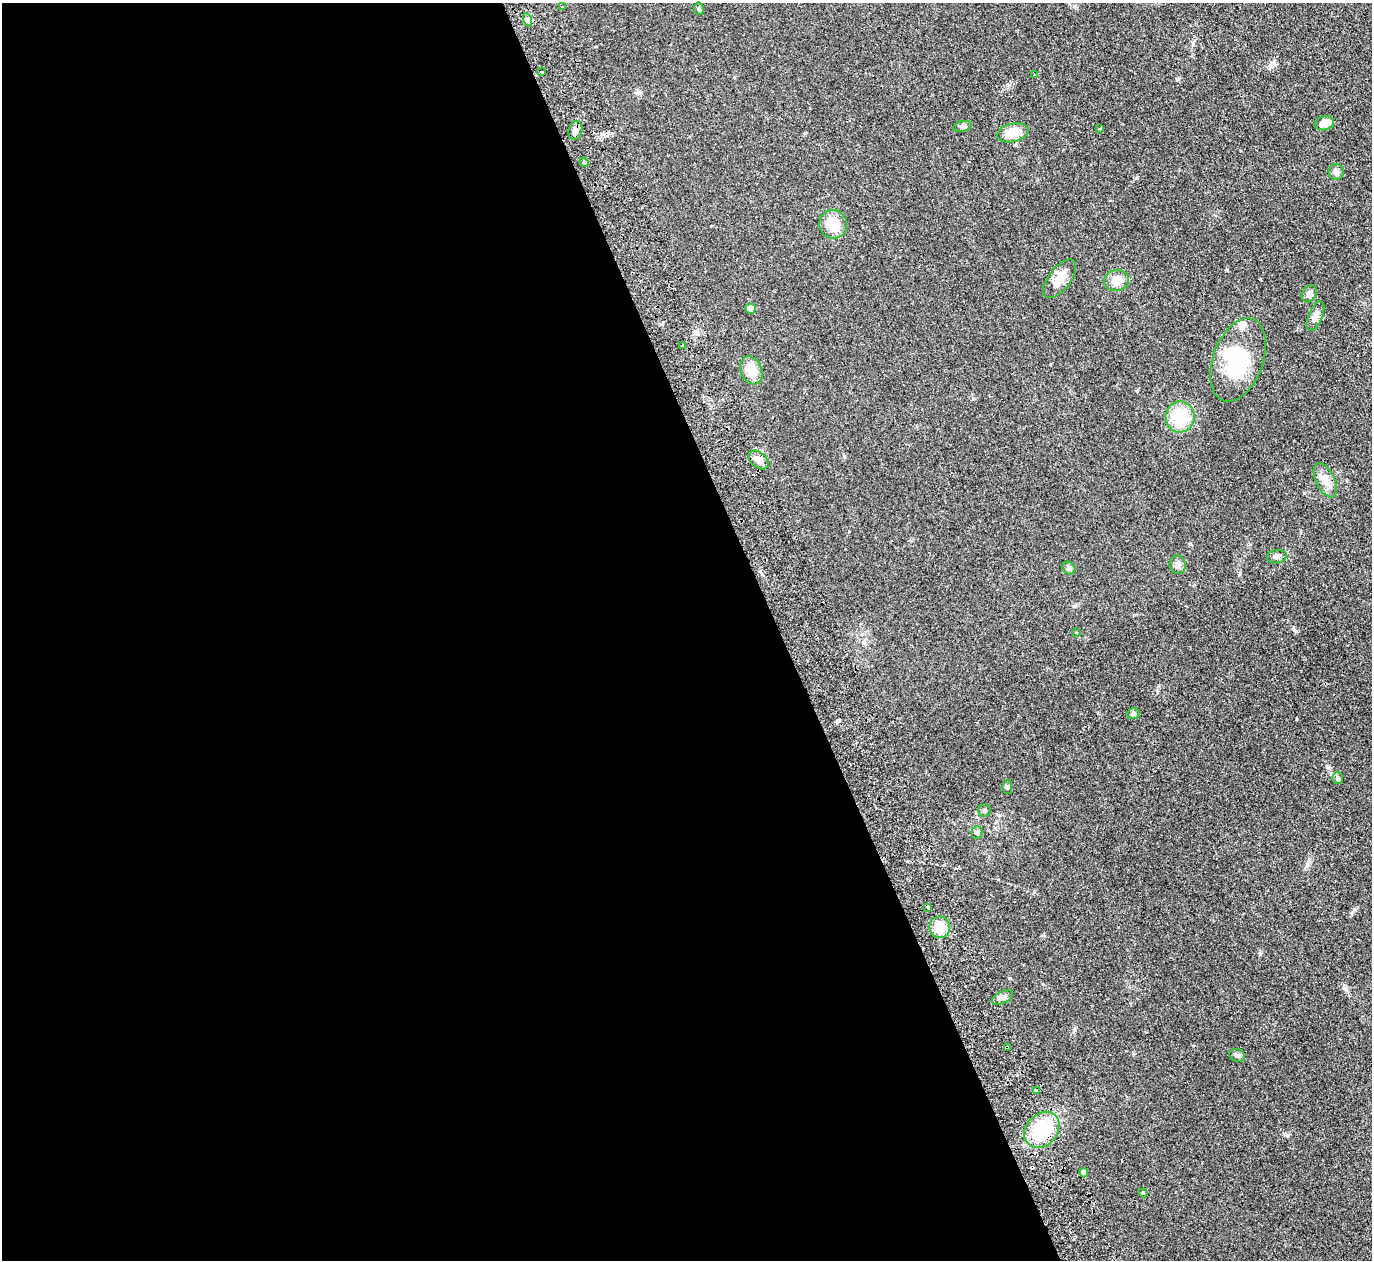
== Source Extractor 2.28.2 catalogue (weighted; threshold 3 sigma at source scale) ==
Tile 9 of 4 x 4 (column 1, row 3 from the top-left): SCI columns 55-1424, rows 1562-2819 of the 5589 x 5512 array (HDU 1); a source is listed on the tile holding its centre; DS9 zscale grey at full resolution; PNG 1374 x 1262 px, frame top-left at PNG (2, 3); each listed source drawn as its Kron ellipse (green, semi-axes under 4 px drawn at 4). Shown black and unused: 57% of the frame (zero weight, under 2 of 3 exposures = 3% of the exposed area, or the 3 px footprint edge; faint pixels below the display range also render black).
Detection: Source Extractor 2.28.2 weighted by HDU 2 'WHT'; one run over the whole footprint, this tile lists its part. Background 0.108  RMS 0.01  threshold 0.0448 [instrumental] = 3 sigma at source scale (4.5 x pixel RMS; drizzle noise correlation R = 1.50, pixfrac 1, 0.05/0.05 arcsec/px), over >= 5 px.
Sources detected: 44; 1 inside a brighter object's white glare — neither listed nor drawn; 1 inside a brighter listed object's ellipse — not listed separately; the other 42 listed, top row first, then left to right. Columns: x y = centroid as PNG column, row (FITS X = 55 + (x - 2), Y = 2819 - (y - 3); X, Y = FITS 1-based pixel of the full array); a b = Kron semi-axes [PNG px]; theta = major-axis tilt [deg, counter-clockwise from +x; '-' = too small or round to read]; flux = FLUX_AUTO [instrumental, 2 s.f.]
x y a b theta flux
562 7 3 3 - 1.2
699 9 6 5 - 1.6
528 20 7 4 -71 2
542 72 3 3 - 1.5
1034 75 3 2 - 1.7
1324 123 10 7 13 12
963 126 9 5 12 2.2
1100 129 3 2 - 1.3
575 130 9 6 77 3.4
1013 133 16 9 13 15
584 162 5 4 - 1.1
1336 172 8 7 - 3
833 224 14 13 - 18
1060 279 23 11 52 12
1117 280 12 10 6 11
1309 294 9 6 55 3
750 309 5 5 - 9.5
1315 316 16 7 67 5
683 345 3 3 - 2.8
1238 360 43 25 70 65
751 370 14 10 -69 17
1180 417 15 14 - 37
759 460 11 7 -39 6.9
1325 480 18 9 -64 9.2
1277 557 10 6 13 3.1
1178 565 9 8 - 3.8
1069 568 7 5 -45 2
1076 632 4 3 - 0.9
1133 714 6 5 - 2.7
1338 778 6 5 - 1.6
1007 787 7 5 -90 1.8
984 810 6 6 - 1.8
977 832 6 5 - 1.7
928 907 4 3 - 7.1
940 927 11 10 - 17
1002 997 11 5 28 3.4
1007 1047 4 3 - 5.5
1237 1055 8 6 -21 2.5
1036 1090 4 3 - 0.83
1042 1130 20 15 46 52
1084 1173 4 4 - 4.1
1143 1193 4 4 - 0.85
Overlapping masked pixels (flux is a lower limit): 2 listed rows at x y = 1007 1047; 1042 1130
Unlisted compact peaks at least as high as the median listed source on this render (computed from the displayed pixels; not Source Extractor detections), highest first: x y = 1345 989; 1190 544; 1287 1136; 1137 391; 1136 178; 1308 862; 844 456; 1074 1030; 1193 43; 1227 269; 1260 953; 973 399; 1329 767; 1177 80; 1272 63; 1010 978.